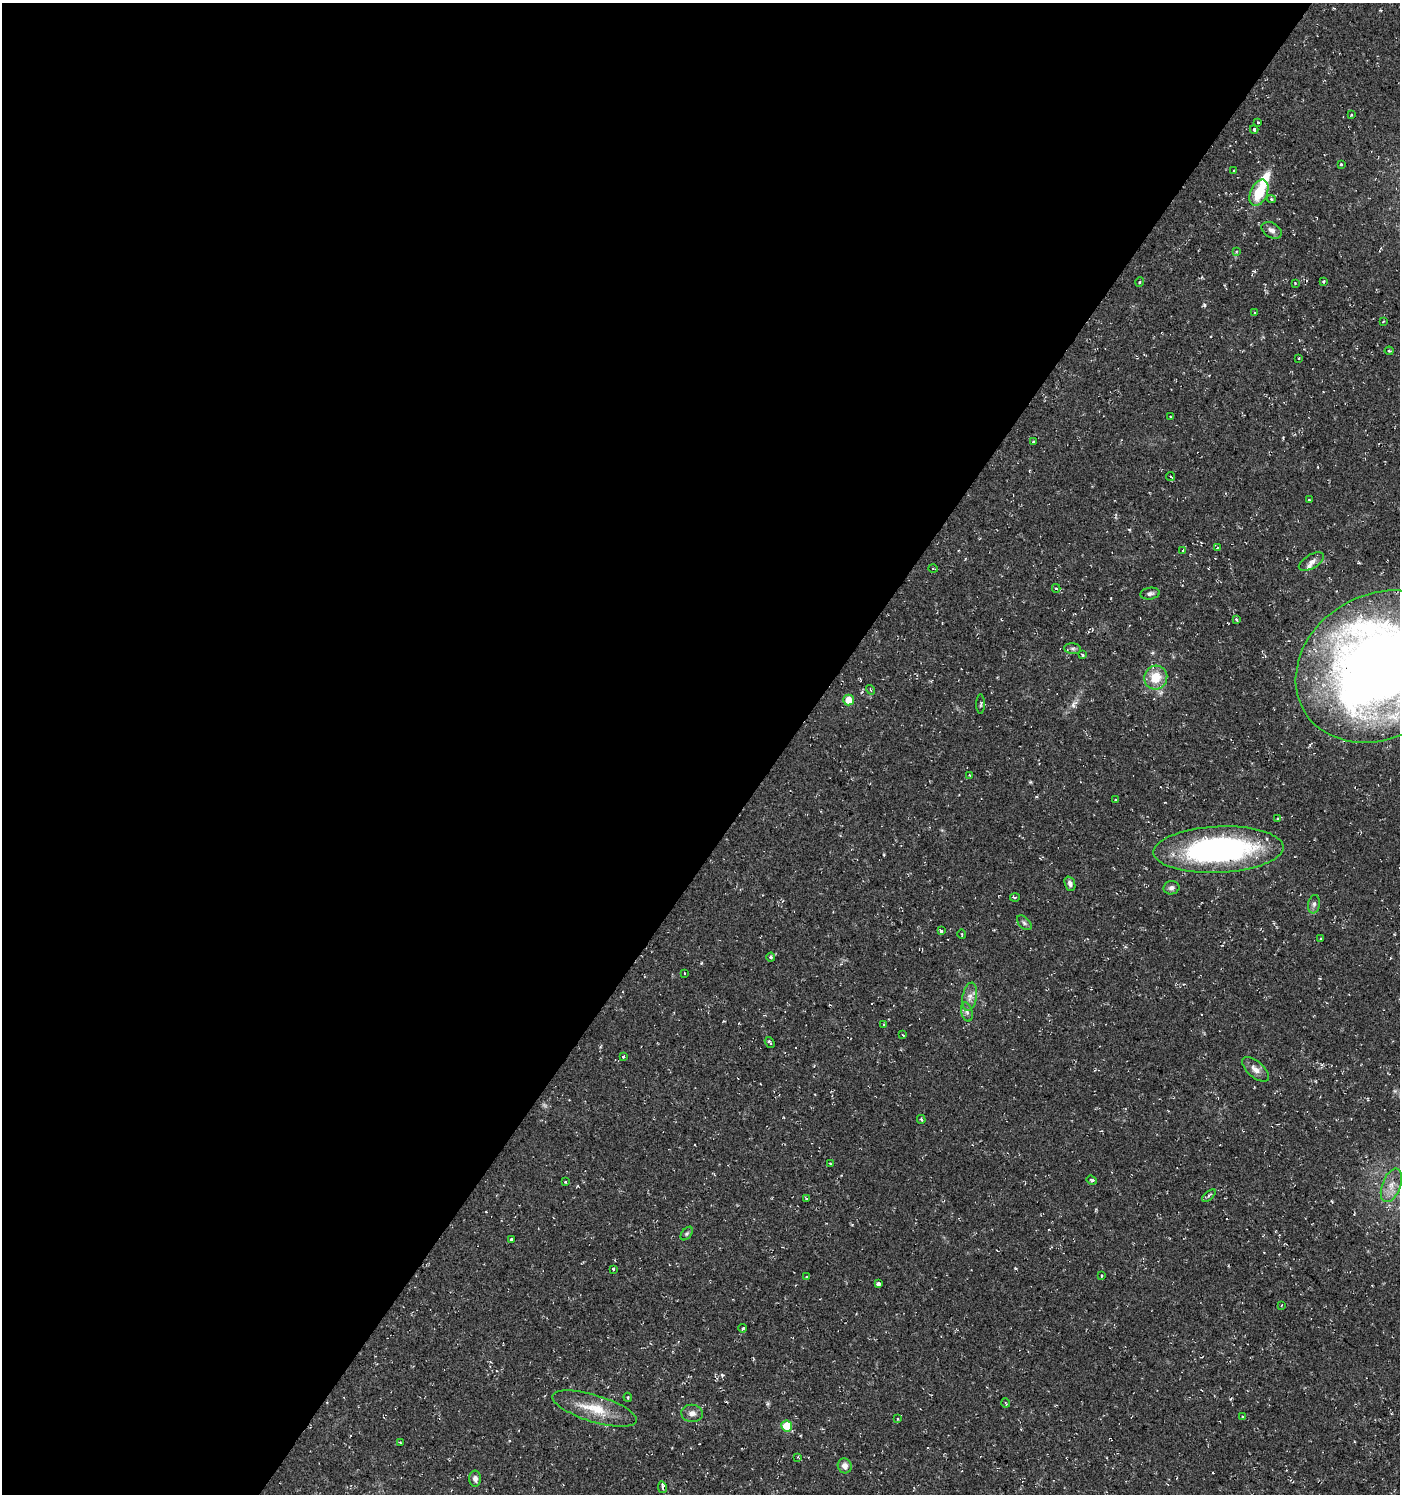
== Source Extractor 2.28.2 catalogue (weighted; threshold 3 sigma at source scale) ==
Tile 5 of 4 x 4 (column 1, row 2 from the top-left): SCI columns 247-1644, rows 2985-4476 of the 6013 x 5974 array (HDU 1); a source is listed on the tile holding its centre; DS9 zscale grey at full resolution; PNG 1402 x 1496 px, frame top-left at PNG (2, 3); each listed source drawn as its Kron ellipse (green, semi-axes under 4 px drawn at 4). Shown black and unused: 56% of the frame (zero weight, under 2 of 3 exposures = <1% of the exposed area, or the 3 px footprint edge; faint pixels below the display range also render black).
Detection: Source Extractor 2.28.2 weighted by HDU 2 'WHT'; one run over the whole footprint, this tile lists its part. Background 0.0374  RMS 0.004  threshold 0.018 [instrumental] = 3 sigma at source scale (4.5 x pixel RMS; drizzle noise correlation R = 1.50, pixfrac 1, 0.0396/0.0396 arcsec/px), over >= 5 px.
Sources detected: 88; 1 too faint to see at this stretch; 1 inside a brighter object's white glare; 3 cosmic-ray / hot-pixel residue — neither listed nor drawn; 1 inside a brighter listed object's ellipse — not listed separately; the other 82 listed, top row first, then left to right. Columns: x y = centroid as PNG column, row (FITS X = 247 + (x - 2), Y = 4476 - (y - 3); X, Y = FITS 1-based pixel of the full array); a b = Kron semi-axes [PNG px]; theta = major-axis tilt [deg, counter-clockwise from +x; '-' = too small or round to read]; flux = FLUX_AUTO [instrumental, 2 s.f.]
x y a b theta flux
1351 115 3 2 - 0.36
1258 123 4 2 - 0.3
1254 129 4 3 - 0.75
1341 164 3 2 - 0.4
1234 171 3 3 - 0.41
1259 193 14 8 66 12
1271 199 4 4 - 0.69
1272 230 11 7 -30 1.9
1236 251 4 3 - 0.39
1323 281 3 2 - 0.78
1140 282 5 3 - 0.32
1295 283 3 3 - 0.41
1254 312 3 3 - 0.51
1383 322 4 2 - 0.28
1389 351 4 4 - 0.48
1299 358 3 2 - 0.26
1170 417 3 2 - 0.38
1034 442 3 3 - 0.76
1171 477 5 2 - 0.48
1309 500 3 3 - 1.4
1217 547 3 3 - 0.73
1183 550 3 3 - 1.2
1311 562 14 7 31 2.1
933 569 5 3 - 0.4
1056 588 4 3 - 0.44
1150 594 9 6 8 1.2
1236 619 3 3 - 0.87
1073 649 8 5 -6 0.94
1082 655 3 3 - 1
1379 666 87 71 31 490
1156 677 12 11 - 8.8
870 690 5 4 - 0.53
848 700 5 5 - 5.1
981 704 10 3 89 0.67
969 775 4 2 - 0.28
1115 800 3 2 - 0.53
1278 819 3 3 - 0.61
1218 850 65 23 3 100
1070 884 7 5 -70 1.3
1171 888 8 6 12 1.4
1015 898 5 3 - 0.48
1314 904 9 6 80 1.3
1024 923 9 5 -45 0.99
941 931 3 3 - 1.4
962 934 5 3 - 0.32
1321 939 3 3 - 1.4
771 957 4 4 - 0.5
684 973 3 2 - 0.37
970 997 14 7 79 2.5
967 1012 10 5 -76 1.1
884 1024 3 2 - 0.58
903 1035 3 3 - 0.32
770 1042 6 3 -50 0.68
623 1057 3 3 - 1.1
1255 1069 16 8 -42 2.8
921 1119 4 3 - 0.54
830 1164 3 2 - 0.4
1091 1180 5 3 - 0.62
565 1182 3 2 - 0.37
1391 1185 17 9 69 4.5
1209 1196 8 4 41 0.89
806 1199 4 3 - 0.46
687 1234 8 4 52 0.7
511 1239 3 3 - 1.3
613 1269 3 3 - 1.1
1101 1276 3 3 - 0.74
807 1277 4 3 - 0.32
879 1283 4 3 - 11
1282 1305 3 2 - 0.27
743 1328 4 3 - 0.6
628 1397 4 3 - 0.45
1006 1403 4 3 - 0.32
595 1409 44 13 -17 12
692 1413 11 8 -7 2.4
1243 1417 4 3 - 0.79
897 1419 3 2 - 0.46
787 1426 5 5 - 11
400 1442 4 2 - 0.3
798 1457 4 3 - 0.41
845 1466 7 7 - 2.5
475 1479 8 6 -87 1.7
662 1487 6 4 -80 1.1
Overlapping masked pixels (flux is a lower limit): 2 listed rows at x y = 1379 666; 1218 850
Isophote crosses this tile's border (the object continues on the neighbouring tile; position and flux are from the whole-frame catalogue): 1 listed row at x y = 1379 666
Unlisted compact peaks at least as high as the median listed source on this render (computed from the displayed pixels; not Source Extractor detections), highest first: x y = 1204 305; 722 1375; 1073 705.